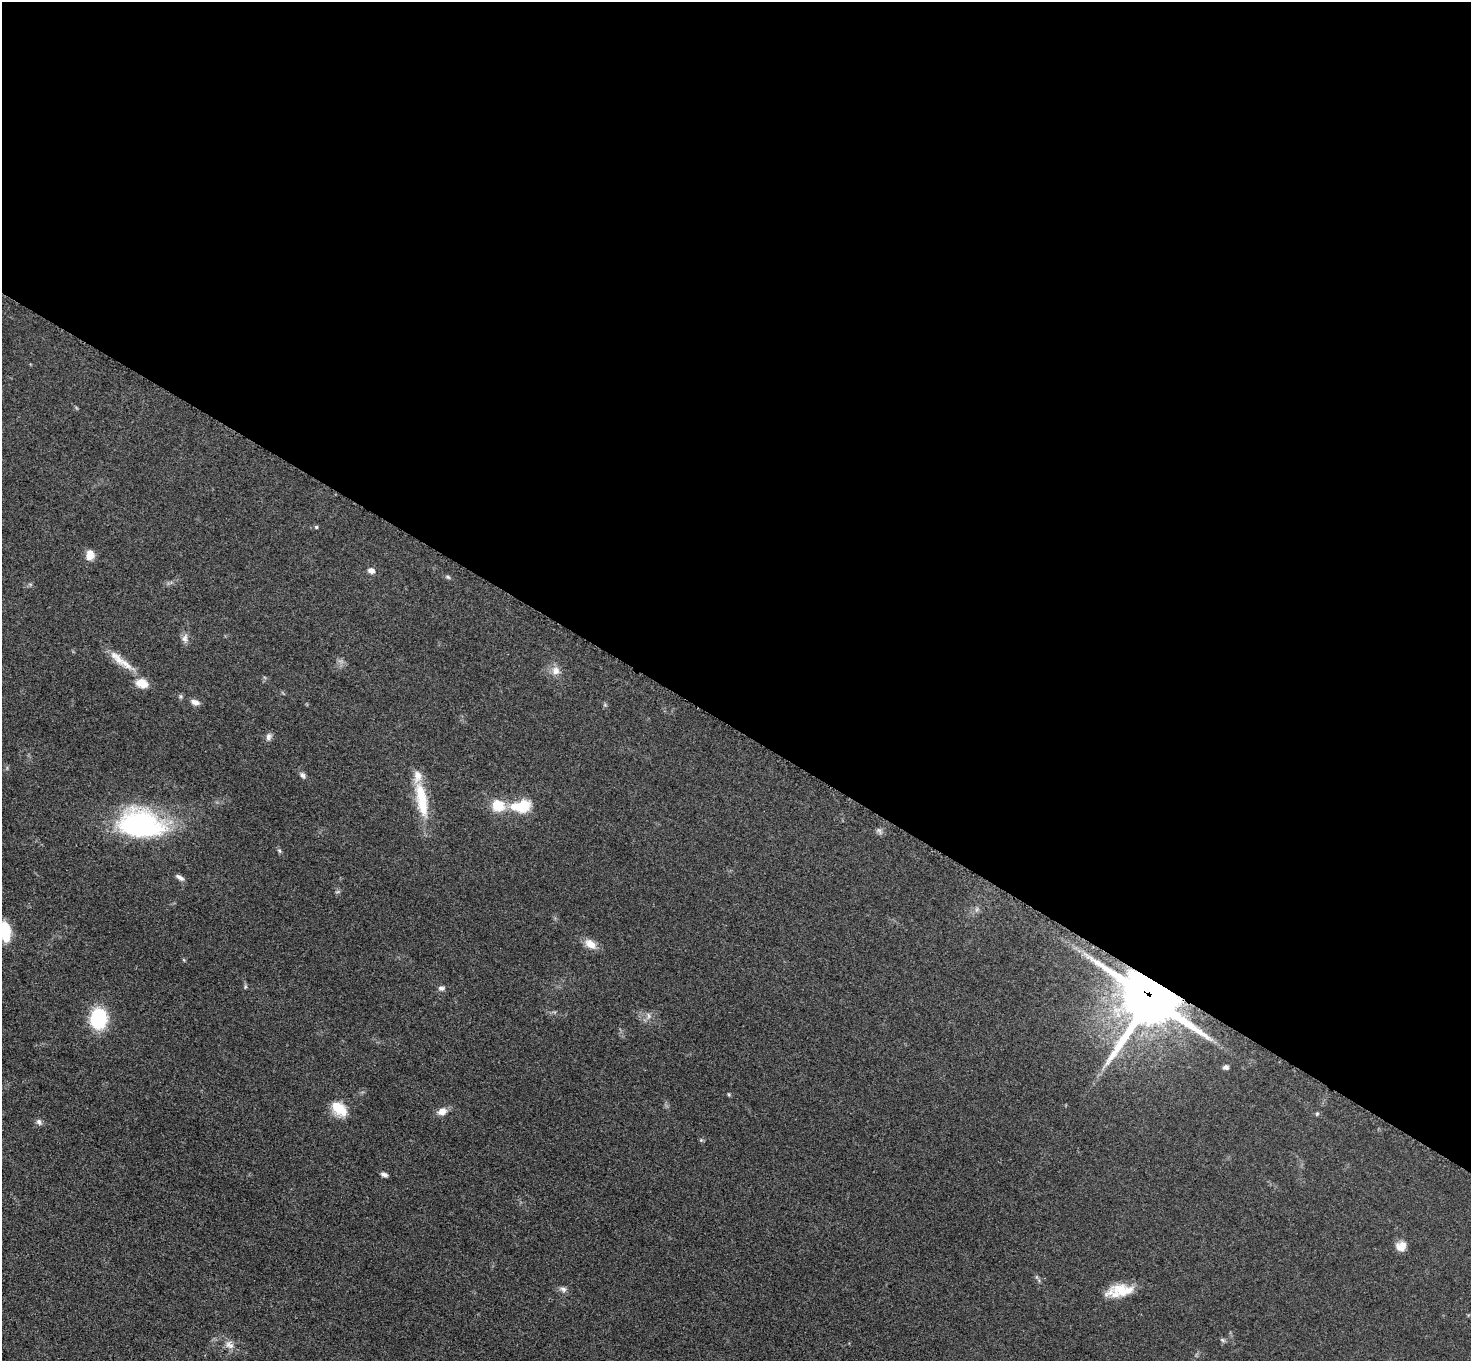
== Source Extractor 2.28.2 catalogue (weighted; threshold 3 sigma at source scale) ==
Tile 3 of 4 x 4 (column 3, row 1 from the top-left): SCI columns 2949-4417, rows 4239-5597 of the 5894 x 5897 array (HDU 1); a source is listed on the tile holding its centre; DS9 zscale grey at full resolution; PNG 1473 x 1363 px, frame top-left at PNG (2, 2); no overlay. Shown black and unused: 54% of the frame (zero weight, under 3 of 5 exposures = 1% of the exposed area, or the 3 px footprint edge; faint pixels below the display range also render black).
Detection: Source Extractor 2.28.2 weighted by HDU 2 'WHT'; one run over the whole footprint, this tile lists its part. Background 0.0479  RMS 0.0053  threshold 0.024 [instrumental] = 3 sigma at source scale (4.5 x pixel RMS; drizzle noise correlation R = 1.50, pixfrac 1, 0.05/0.05 arcsec/px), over >= 5 px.
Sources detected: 40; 1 too faint to see at this stretch — not listed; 2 inside a brighter listed object's ellipse — not listed separately; the other 37 listed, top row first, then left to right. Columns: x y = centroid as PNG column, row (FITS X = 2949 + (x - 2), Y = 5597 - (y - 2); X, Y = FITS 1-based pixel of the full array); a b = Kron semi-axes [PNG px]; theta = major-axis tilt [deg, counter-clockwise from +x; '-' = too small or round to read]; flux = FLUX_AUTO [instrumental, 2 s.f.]
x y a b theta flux
316 527 5 4 - 0.64
90 555 12 9 79 5.1
371 570 8 6 -21 2.5
448 577 8 5 -20 0.97
185 638 13 8 85 2.7
117 658 32 10 -47 8.9
556 671 11 11 - 4.2
142 683 15 11 -20 7
180 696 6 4 -71 0.83
195 702 11 7 -19 2.7
268 737 10 7 78 1.9
303 775 9 6 -63 1.6
422 799 49 14 -78 21
498 805 18 15 -11 11
521 806 23 13 9 17
139 824 48 29 -7 93
879 831 10 6 -56 1.5
279 851 7 5 -68 0.88
180 877 11 5 -32 1.9
5 931 16 9 -83 23
590 944 15 10 -33 6
184 960 6 3 -71 0.5
245 987 7 4 90 0.75
441 988 9 6 7 1.7
1150 999 18 16 -26 3700
648 1016 9 4 -81 1.3
98 1019 19 15 85 34
1226 1067 7 6 - 1.6
339 1109 20 12 -39 12
442 1111 12 9 26 4
1317 1114 5 5 - 0.74
39 1122 9 7 -53 1.7
384 1174 8 4 -18 1.7
1401 1246 12 10 21 4.7
563 1289 9 7 -29 1.9
1120 1291 32 13 9 14
230 1345 15 8 -30 3.7
Overlapping masked pixels (flux is a lower limit): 1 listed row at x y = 1150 999
Isophote crosses this tile's border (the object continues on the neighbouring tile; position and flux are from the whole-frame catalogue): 1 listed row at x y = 5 931